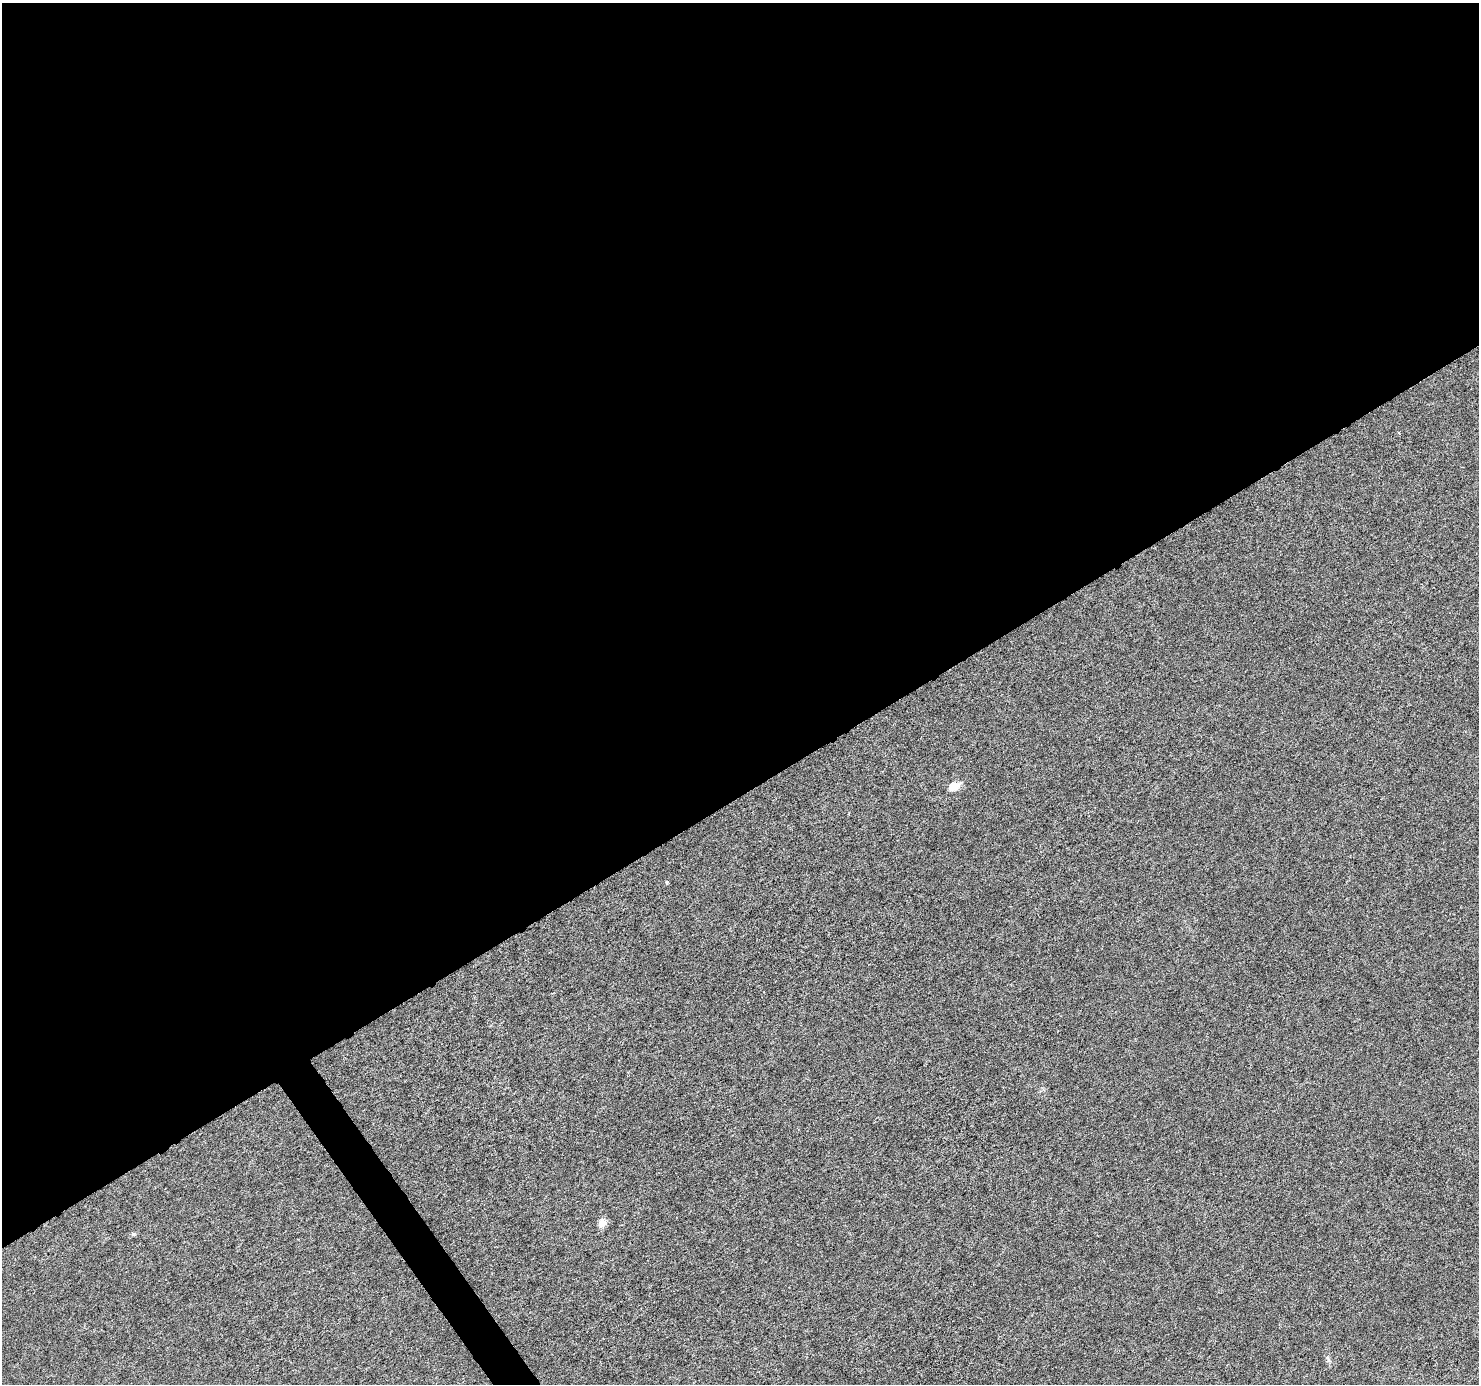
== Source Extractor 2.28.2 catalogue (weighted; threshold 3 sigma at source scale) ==
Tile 2 of 4 x 4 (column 2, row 1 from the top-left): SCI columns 1478-2954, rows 4265-5646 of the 5911 x 5828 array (HDU 1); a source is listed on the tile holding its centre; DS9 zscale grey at full resolution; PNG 1481 x 1386 px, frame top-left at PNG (2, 3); no overlay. Shown black and unused: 58% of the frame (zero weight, under 4 of 8 exposures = <1% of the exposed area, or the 3 px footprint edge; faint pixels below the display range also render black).
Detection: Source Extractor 2.28.2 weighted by HDU 2 'WHT'; one run over the whole footprint, this tile lists its part. Background -2.55e-04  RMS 0.0013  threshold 0.00521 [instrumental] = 3 sigma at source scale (4.09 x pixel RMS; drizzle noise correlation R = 1.36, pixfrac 0.8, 0.0396/0.0396 arcsec/px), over >= 5 px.
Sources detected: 5; all 5 listed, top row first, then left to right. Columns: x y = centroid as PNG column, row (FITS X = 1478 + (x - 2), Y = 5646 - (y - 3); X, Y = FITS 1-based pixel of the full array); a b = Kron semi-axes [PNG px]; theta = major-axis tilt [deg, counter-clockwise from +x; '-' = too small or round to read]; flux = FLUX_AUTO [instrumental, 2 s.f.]
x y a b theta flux
953 787 13 10 29 1.1
667 882 4 4 - 0.14
602 1223 11 9 59 0.76
133 1234 5 5 - 0.14
1328 1360 9 3 -69 0.21